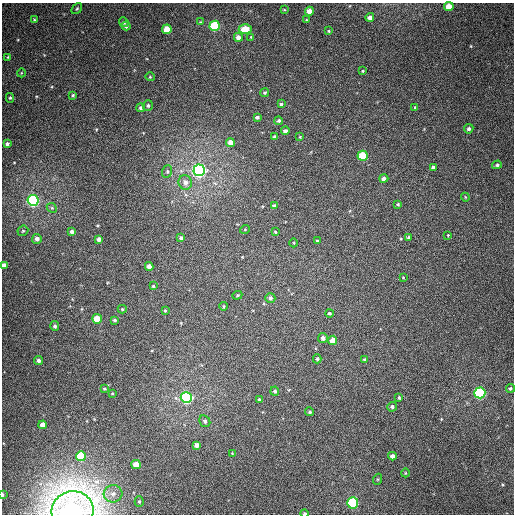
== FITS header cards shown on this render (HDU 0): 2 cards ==
NAXIS1  =                  512
NAXIS2  =                  512

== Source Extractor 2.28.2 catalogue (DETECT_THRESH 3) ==
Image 512 x 512 px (HDU 0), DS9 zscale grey, 1 PNG px = 1 image px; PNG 516 x 516 px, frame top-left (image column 1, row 512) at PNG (2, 3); each listed source drawn as its Kron ellipse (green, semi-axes under 4 px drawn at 4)
Background 369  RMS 8.9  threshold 26.7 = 3 sigma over >= 5 px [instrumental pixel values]
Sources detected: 101; all 101 listed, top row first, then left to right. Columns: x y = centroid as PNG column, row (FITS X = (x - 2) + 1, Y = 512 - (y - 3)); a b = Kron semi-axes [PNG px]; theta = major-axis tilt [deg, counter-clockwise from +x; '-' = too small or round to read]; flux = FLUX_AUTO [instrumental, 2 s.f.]
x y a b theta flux
449 7 5 4 - 8400
77 9 6 4 49 940
284 10 4 3 - 480
309 11 4 4 - 5600
370 17 4 4 - 2900
34 20 4 3 - 580
306 20 3 2 - 450
124 22 5 4 - 1200
200 22 4 3 - 550
126 26 4 4 - 1400
215 26 5 5 - 46000
167 29 5 5 - 12000
245 29 6 4 0 13000
329 31 3 3 - 570
238 37 4 4 - 3300
251 37 4 4 - 520
8 57 4 3 - 530
363 71 3 2 - 590
21 73 4 3 - 460
150 77 4 4 - 570
265 92 4 4 - 930
73 95 4 3 - 780
10 98 5 4 - 830
281 104 4 4 - 880
148 105 5 5 - 1100
415 107 4 3 - 790
141 108 4 4 - 1500
257 117 4 3 - 1300
279 121 4 4 - 1100
469 129 5 4 - 1400
285 131 4 4 - 2000
274 137 3 3 - 980
300 137 4 3 - 530
230 142 4 4 - 3600
7 144 3 3 - 1500
363 156 5 5 - 17000
497 165 5 4 - 1000
433 167 4 3 - 1400
199 170 6 5 - 200000
167 171 6 5 - 990
384 178 4 4 - 2200
185 182 7 6 - 3100
465 197 4 3 - 520
33 200 5 5 - 140000
398 204 4 4 - 860
274 205 3 3 - 900
52 208 5 4 - 940
245 229 5 3 - 500
23 231 6 5 - 940
72 232 4 4 - 1900
275 232 4 3 - 700
448 235 3 3 - 470
408 237 4 3 - 750
181 238 4 3 - 1300
37 239 5 5 - 2700
99 239 4 4 - 2500
317 241 3 3 - 600
294 243 4 3 - 460
3 265 4 4 - 2400
149 266 4 4 - 4000
403 277 3 2 - 320
153 286 3 3 - 680
237 295 5 4 - 640
270 298 5 5 - 1800
224 306 4 3 - 720
122 309 4 4 - 750
165 310 4 3 - 690
329 313 4 4 - 1000
97 319 5 5 - 13000
115 320 4 3 - 980
55 326 5 4 - 1400
323 338 5 5 - 2200
333 340 4 4 - 6000
317 359 4 3 - 740
364 359 4 3 - 770
39 360 4 4 - 1900
510 388 4 4 - 950
104 389 4 3 - 550
275 391 4 4 - 1200
480 393 5 5 - 93000
112 394 4 3 - 500
186 397 5 5 - 120000
399 398 3 3 - 770
259 400 4 3 - 1000
392 407 5 5 - 1300
310 412 4 4 - 900
205 421 6 5 - 1200
43 425 4 4 - 4600
196 445 4 4 - 2400
232 453 3 3 - 400
81 456 5 5 - 34000
392 456 4 4 - 2600
136 464 5 4 - 7600
405 473 4 3 - 440
378 479 5 3 - 660
113 494 9 8 - 4100
2 495 3 2 - 1000
139 502 5 4 - 840
353 503 5 5 - 64000
73 511 21 19 13 690000
305 513 4 3 - 1100
At the frame edge (FLAGS 8, measured only in part): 5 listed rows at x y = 449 7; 3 265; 2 495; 73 511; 305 513